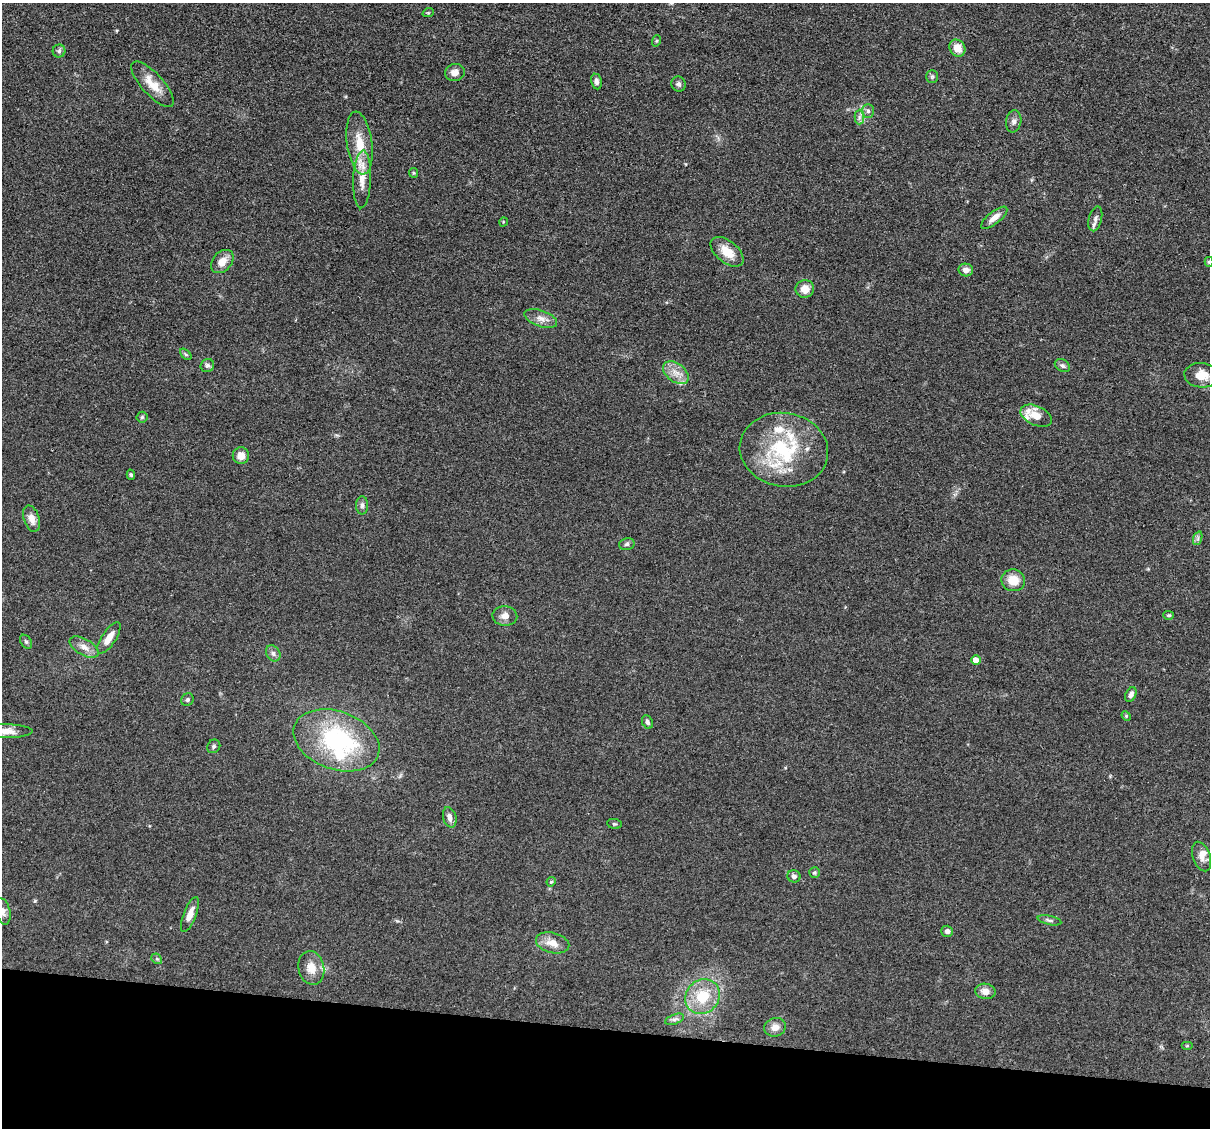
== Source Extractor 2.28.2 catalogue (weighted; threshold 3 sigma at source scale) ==
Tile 15 of 4 x 4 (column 3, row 4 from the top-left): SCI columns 2415-3622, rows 233-1358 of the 4830 x 4851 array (HDU 1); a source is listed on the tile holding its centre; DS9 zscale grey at full resolution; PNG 1212 x 1130 px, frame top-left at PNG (2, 3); each listed source drawn as its Kron ellipse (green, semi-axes under 4 px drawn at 4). Shown black and unused: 9% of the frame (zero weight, under 3 of 4 exposures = <1% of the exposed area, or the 3 px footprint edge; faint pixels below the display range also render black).
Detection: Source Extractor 2.28.2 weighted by HDU 2 'WHT'; one run over the whole footprint, this tile lists its part. Background 0.067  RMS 0.0061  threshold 0.0275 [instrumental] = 3 sigma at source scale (4.5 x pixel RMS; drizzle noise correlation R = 1.50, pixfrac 1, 0.05/0.05 arcsec/px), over >= 5 px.
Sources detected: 80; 1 inside a brighter object's white glare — neither listed nor drawn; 8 inside a brighter listed object's ellipse — not listed separately; the other 71 listed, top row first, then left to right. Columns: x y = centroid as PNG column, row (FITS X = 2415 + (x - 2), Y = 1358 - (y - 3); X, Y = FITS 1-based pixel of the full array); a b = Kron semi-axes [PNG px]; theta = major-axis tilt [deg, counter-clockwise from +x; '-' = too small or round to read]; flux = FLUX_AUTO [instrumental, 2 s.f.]
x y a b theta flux
428 13 6 3 18 0.61
656 41 6 3 71 0.65
957 48 9 7 -56 7.4
59 51 6 6 - 1.3
455 72 10 8 11 4
932 77 6 5 - 1.1
596 81 8 5 -78 1.9
153 84 29 10 -48 11
678 84 8 7 - 1.8
868 111 7 6 - 1.5
859 117 7 5 89 1.6
1014 121 11 7 81 2.5
359 143 32 12 -82 15
414 173 5 4 - 0.64
362 179 29 9 88 9.5
994 218 16 6 38 4.6
1095 219 13 6 75 2.6
503 222 5 3 - 0.48
727 252 19 11 -40 9.2
222 261 13 9 48 6.2
1209 262 5 4 - 0.79
966 270 7 6 - 3.5
805 289 9 9 - 6
541 318 17 8 -19 4.7
186 354 7 4 -44 0.96
207 365 7 6 - 1.7
1062 366 8 6 -32 1.6
676 373 14 9 -37 6.1
1202 375 17 12 -4 9.9
1036 416 16 9 -24 7.5
142 417 5 5 - 1
784 450 44 37 -9 54
241 456 8 8 - 5
131 475 5 4 - 0.86
362 505 9 6 -90 1.8
32 519 13 8 -72 5
1198 538 7 4 72 1.3
627 544 8 5 15 1.4
1013 580 12 11 - 9.5
1169 615 5 4 - 0.73
505 616 12 10 -4 4.1
109 638 18 7 56 6.9
26 642 8 5 -54 1.1
84 647 16 8 -30 4.8
273 653 8 6 -58 2
976 660 5 4 - 6.6
1131 695 7 5 63 2.4
187 700 7 6 - 1.1
1126 716 5 4 - 0.71
647 722 7 5 -66 1.6
3 731 29 7 0 8.4
336 740 44 29 -20 76
214 746 7 6 - 1.2
450 817 10 6 -74 3.5
614 824 7 5 -7 0.89
1202 857 15 8 -71 4.3
814 873 5 5 - 0.95
794 876 6 6 - 2.1
551 882 5 4 - 0.62
3 911 13 7 -76 3
190 914 18 6 69 5.7
1049 920 12 4 -12 1.6
947 931 6 5 - 2.4
553 943 17 10 -14 6.8
157 959 6 4 -43 0.91
311 968 17 13 -77 8
985 991 10 7 -8 4.7
702 997 18 16 46 19
674 1019 10 5 21 1.6
775 1027 11 9 16 4.5
1187 1046 6 4 0 0.61
Isophote crosses this tile's border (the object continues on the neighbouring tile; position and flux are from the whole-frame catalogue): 3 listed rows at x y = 1209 262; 3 731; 3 911